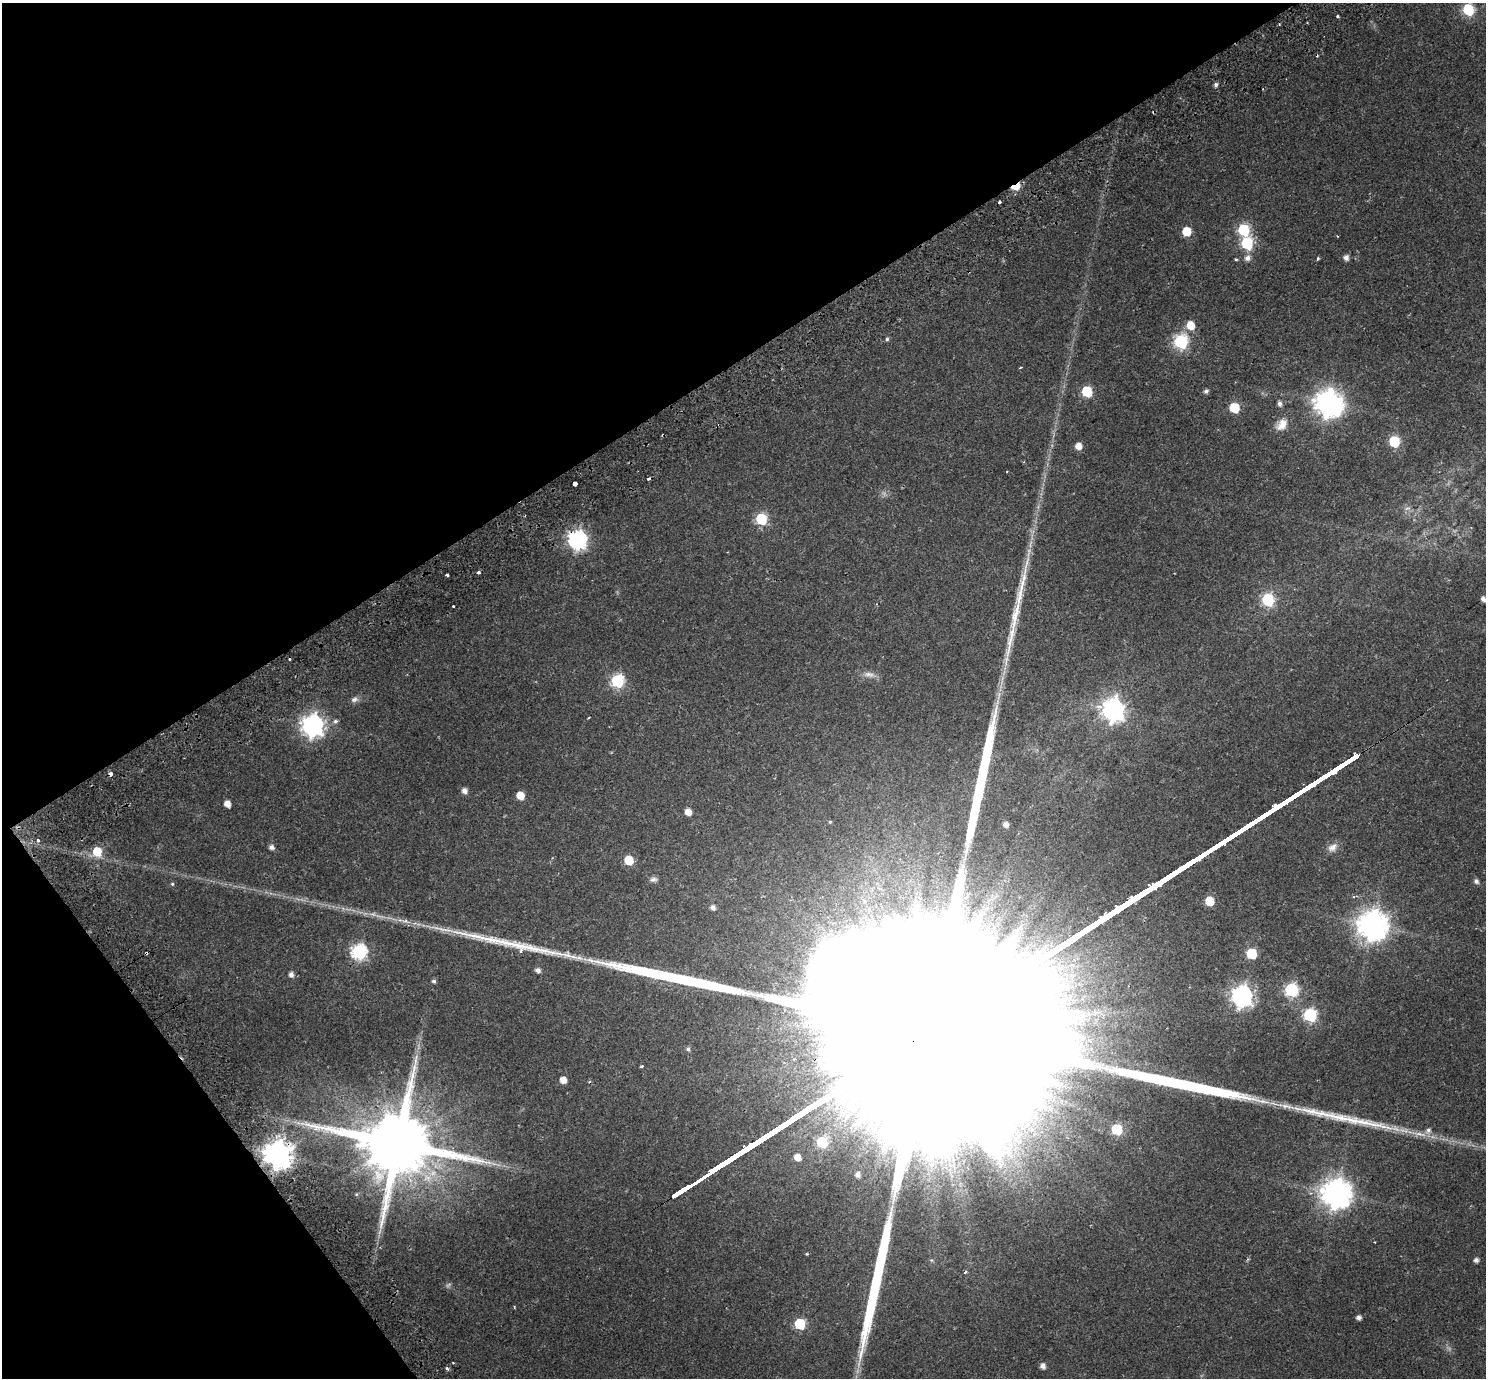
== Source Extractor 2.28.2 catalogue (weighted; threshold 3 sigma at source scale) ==
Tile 5 of 4 x 4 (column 1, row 2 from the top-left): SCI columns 68-1551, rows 2975-4350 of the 6075 x 6008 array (HDU 1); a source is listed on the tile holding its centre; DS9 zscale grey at full resolution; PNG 1488 x 1380 px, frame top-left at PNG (2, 3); no overlay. Shown black and unused: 32% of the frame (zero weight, under 2 of 3 exposures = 5% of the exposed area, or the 3 px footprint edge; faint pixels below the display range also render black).
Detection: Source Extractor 2.28.2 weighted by HDU 2 'WHT'; one run over the whole footprint, this tile lists its part. Background 0.0554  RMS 0.0045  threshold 0.0201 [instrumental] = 3 sigma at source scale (4.5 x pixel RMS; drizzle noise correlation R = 1.50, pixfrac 1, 0.0396/0.0396 arcsec/px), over >= 5 px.
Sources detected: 105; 4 too faint to see at this stretch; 1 inside a brighter object's white glare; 4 cosmic-ray / hot-pixel residue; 6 long thin detections or spike segments (spike, bleed or trail) — not listed; the other 90 listed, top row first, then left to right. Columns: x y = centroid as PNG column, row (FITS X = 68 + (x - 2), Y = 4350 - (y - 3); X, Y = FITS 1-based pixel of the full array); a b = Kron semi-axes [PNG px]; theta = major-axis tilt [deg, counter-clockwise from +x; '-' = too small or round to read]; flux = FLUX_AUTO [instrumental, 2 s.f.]
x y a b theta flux
1468 9 6 6 - 45
1337 16 3 3 - 1.6
1216 85 5 4 - 1.1
1015 187 8 5 18 15
1000 202 3 3 - 0.88
1244 230 7 6 - 37
1187 231 6 6 - 13
1337 236 3 2 - 0.34
1247 243 7 6 - 42
1247 258 7 7 - 2.1
1346 258 6 5 - 2
1236 259 3 2 - 0.6
1318 259 3 3 - 1.1
1190 325 6 6 - 8.4
887 339 5 4 - 0.76
1181 341 7 7 - 74
1020 368 4 2 - 0.39
1087 391 6 6 - 26
1206 391 5 5 - 1.2
1328 403 9 8 - 440
1279 404 6 5 - 1.6
1234 408 6 6 - 18
1282 425 17 11 49 4.6
1394 441 6 6 - 29
1078 446 6 5 - 4.1
1007 472 3 2 - 0.51
575 484 3 3 - 11
761 519 6 6 - 35
577 540 8 7 - 160
478 572 4 3 - 1
447 575 4 3 - 2.3
1483 599 5 4 - 1.7
1268 600 7 6 - 46
869 674 18 8 -5 2.8
617 681 7 6 - 60
354 699 10 7 18 1.6
1113 709 9 8 - 270
588 718 3 2 - 0.38
335 721 6 6 - 1.1
313 725 9 8 - 270
110 774 3 3 - 5.3
464 791 6 5 - 2.3
520 795 6 5 - 7.2
227 804 5 5 - 3.9
688 812 5 5 - 3.9
830 822 4 4 - 0.45
1006 824 5 5 - 2.1
38 840 5 4 - 0.71
271 847 5 5 - 1.8
1332 847 14 9 39 2.8
97 852 7 7 - 12
629 860 6 6 - 14
653 879 9 7 9 1.3
1476 881 6 5 - 1.3
172 884 5 4 - 0.56
1209 901 6 6 - 13
713 907 5 5 - 1.6
407 921 11 5 -23 2
1372 925 10 9 - 620
359 952 7 7 - 94
146 953 3 3 - 0.99
1252 953 6 6 - 23
538 970 6 5 - 1.7
291 975 5 5 - 2
434 981 5 4 - 0.96
1291 990 7 7 - 64
1242 996 9 8 - 220
1310 1015 7 7 - 55
785 1025 54 33 18 44
688 1049 6 5 - 0.93
641 1066 3 3 - 2.1
563 1080 5 5 - 4
1117 1129 6 6 - 27
1428 1130 10 8 62 2.2
822 1142 7 6 - 28
398 1144 21 18 13 5700
278 1155 9 9 - 540
797 1157 6 5 - 4.1
857 1175 5 4 - 1.9
681 1190 20 3 33 2100
1336 1193 10 10 - 600
1375 1242 2 2 - 0.31
806 1254 3 3 - 0.75
931 1260 6 4 -17 0.53
1476 1260 4 4 - 1.7
965 1272 4 3 - 0.79
1359 1317 5 4 - 1.7
800 1324 6 6 - 29
1043 1366 6 5 - 2.1
447 1368 5 4 - 0.86
Overlapping masked pixels (flux is a lower limit): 6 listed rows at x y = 1015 187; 577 540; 146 953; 398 1144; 278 1155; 681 1190
Isophote crosses this tile's border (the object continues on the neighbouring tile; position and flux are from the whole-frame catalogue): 1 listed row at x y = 1468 9